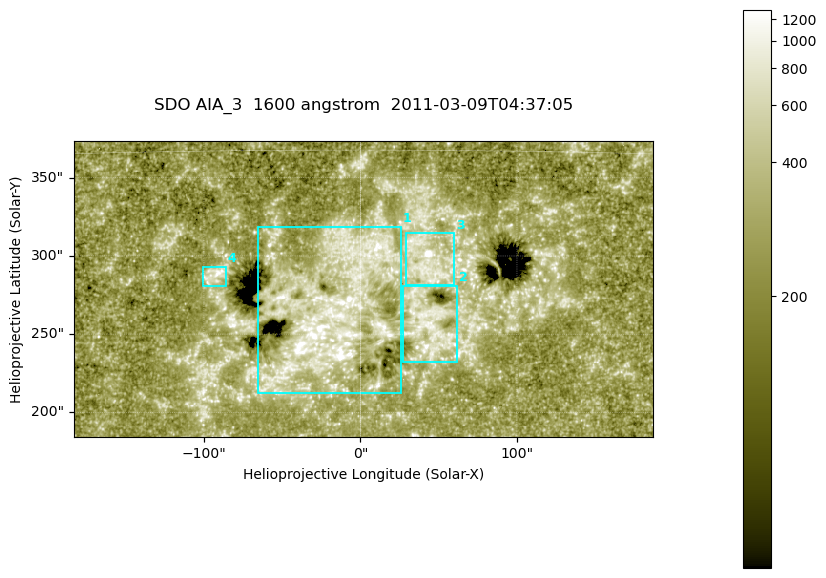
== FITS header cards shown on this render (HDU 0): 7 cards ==
TELESCOP= 'SDO     '           /
INSTRUME= 'AIA_3   '           /
WAVELNTH=                 1600 /
WAVEUNIT= 'angstrom'           /
DATE-OBS= '2011-03-09T04:37:05.126' /
CTYPE1  = 'HPLN-TAN'           /
CTYPE2  = 'HPLT-TAN'           /

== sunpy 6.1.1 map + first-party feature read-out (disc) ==
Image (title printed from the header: SDO AIA_3  1600 angstrom  2011-03-09T04:37:05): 607 x 311 px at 0.609 arcsec/px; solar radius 966 arcsec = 1586 px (partial field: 2.4% of the solar disc is inside the frame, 100% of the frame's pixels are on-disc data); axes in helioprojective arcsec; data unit not stated in the header (colour bar unlabelled)
Pointing: header CRPIX1/2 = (2052.59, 2044.23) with CRVAL1/2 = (0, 0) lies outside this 607 x 311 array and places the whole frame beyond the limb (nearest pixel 1.42 R_sun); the SolarSoft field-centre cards XCEN/YCEN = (1.762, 278.9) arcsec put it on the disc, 1784 arcsec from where CRPIX/CRVAL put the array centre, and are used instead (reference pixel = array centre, CRVAL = XCEN/YCEN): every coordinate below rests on XCEN/YCEN
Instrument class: DISC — disc imager (sunpy class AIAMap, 1600 A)
Bright regions (active regions / flare kernels): reference = the on-disc median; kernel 5 px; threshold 5 sigma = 415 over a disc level ~260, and >= 1.15x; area >= 188 px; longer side >= 4 px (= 2.4 arcsec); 4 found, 4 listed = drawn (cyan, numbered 1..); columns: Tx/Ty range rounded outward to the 2 arcsec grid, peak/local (2 s.f.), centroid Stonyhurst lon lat
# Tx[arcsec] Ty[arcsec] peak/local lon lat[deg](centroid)
1 -66..26 212..320 18 -1 +9
2 26..62 232..282 5 +3 +8
3 28..60 280..316 8.5 +3 +11
4 -102..-84 280..294 4.7 -6 +10